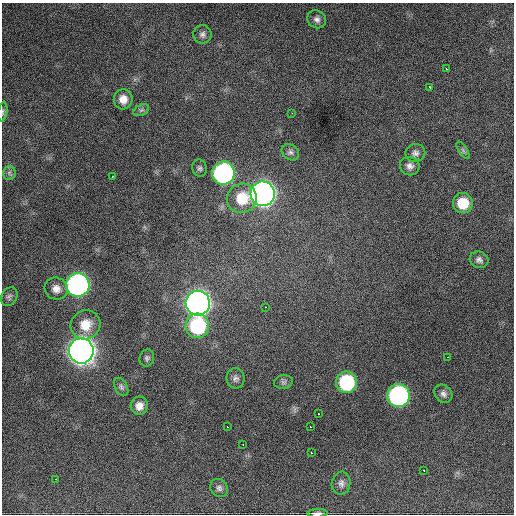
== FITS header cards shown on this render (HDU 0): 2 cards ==
NAXIS1  =                  512 / Axis length
NAXIS2  =                  512 / Axis length

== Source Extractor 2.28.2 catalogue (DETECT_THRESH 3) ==
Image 512 x 512 px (HDU 0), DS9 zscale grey, 1 PNG px = 1 image px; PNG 516 x 516 px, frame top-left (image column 1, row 512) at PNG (2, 3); each listed source drawn as its Kron ellipse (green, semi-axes under 4 px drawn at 4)
Background 1270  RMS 30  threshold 91.1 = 3 sigma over >= 5 px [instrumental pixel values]
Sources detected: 47; all 47 listed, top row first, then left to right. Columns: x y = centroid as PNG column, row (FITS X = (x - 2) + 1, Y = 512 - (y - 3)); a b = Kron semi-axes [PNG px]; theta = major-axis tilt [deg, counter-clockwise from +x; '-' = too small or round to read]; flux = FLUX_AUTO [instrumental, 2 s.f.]
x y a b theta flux
317 19 10 8 -34 9.2e+03
202 34 9 9 - 8.0e+03
446 69 3 2 - 3.8e+03
429 87 3 3 - 3.4e+03
123 99 10 9 - 1.9e+04
141 110 8 5 24 4.8e+03
3 112 10 4 81 4.1e+03
292 113 3 2 - 2.0e+03
463 150 10 4 -57 4.2e+03
290 152 9 7 -36 7.0e+03
415 153 10 9 - 8.8e+03
410 166 10 9 - 1.1e+04
199 168 9 7 -76 5.9e+03
9 173 7 6 - 5.6e+03
223 173 11 11 - 5.5e+05
112 176 3 2 - 5.8e+03
263 194 12 12 - 1.7e+06
242 198 15 14 - 6.0e+04
463 203 10 10 - 5.1e+04
479 260 9 8 - 8.7e+03
78 285 12 11 - 7.8e+05
56 289 11 11 - 1.7e+04
9 297 10 7 61 6.2e+03
198 303 12 12 - 1.8e+06
265 307 3 2 - 3.6e+03
86 325 15 14 - 4.0e+04
197 326 12 12 - 1.8e+05
81 351 12 12 - 2.8e+06
447 357 3 2 - 5.6e+03
147 358 8 7 - 5.5e+03
235 378 10 9 - 8.5e+03
283 382 9 6 9 5.6e+03
346 382 11 10 - 1.6e+05
121 387 10 6 -61 5.6e+03
443 394 10 8 -48 8.3e+03
398 395 11 11 - 4.8e+05
139 406 9 8 - 1.6e+04
318 414 3 2 - 2.1e+04
228 427 3 2 - 3.3e+03
310 427 3 2 - 2.2e+03
243 445 3 2 - 2.9e+03
311 452 3 2 - 2.8e+03
424 470 3 2 - 2.5e+03
56 479 3 2 - 2.2e+03
341 483 11 9 80 1.0e+04
219 488 10 8 -48 7.7e+03
317 513 10 3 1 6.4e+03
At the frame edge (FLAGS 8, measured only in part): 2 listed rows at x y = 3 112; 317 513